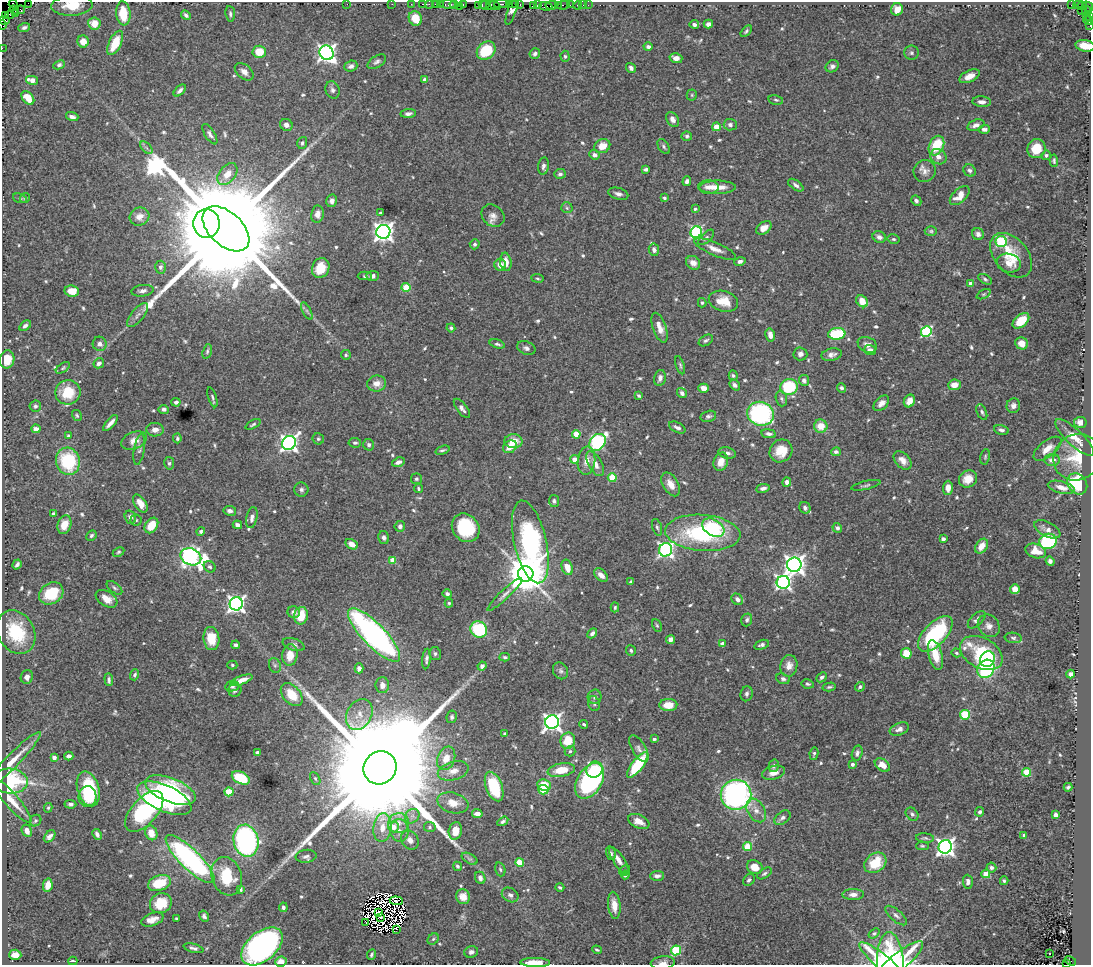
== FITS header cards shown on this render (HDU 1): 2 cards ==
NAXIS1  =                 1089
NAXIS2  =                  963

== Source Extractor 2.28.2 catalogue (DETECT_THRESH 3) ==
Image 1089 x 963 px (HDU 1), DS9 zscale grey, 1 PNG px = 1 image px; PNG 1093 x 967 px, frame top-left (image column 1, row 963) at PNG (2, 2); each listed source drawn as its Kron ellipse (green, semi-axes under 4 px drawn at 4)
Background 1.01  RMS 0.026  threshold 0.0773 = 3 sigma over >= 5 px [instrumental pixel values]
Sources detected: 654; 11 with non-positive FLUX_AUTO (blend fragments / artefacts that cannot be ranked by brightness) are neither listed nor drawn; of the other 643, the 500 brightest by FLUX_AUTO listed and drawn (143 fainter detections omitted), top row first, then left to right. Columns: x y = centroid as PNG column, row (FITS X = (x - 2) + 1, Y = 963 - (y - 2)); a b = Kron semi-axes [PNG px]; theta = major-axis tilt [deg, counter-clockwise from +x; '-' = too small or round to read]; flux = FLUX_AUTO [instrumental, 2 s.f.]
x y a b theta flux
28 3 2 2 - 32
13 4 4 3 - 43
347 4 2 2 - 84
392 4 2 2 - 27
411 4 2 2 - 23
423 4 3 2 - 51
429 4 2 2 - 26
435 4 2 2 - 35
440 4 3 2 - 40
454 4 4 3 - 62
463 4 3 2 - 25
501 4 7 2 1 250
509 4 2 2 - 8.9
516 4 3 2 - 140
520 4 3 3 - 85
72 5 21 10 3 38
448 5 8 3 -1 170
478 5 4 2 - 61
482 5 4 2 - 70
485 5 4 3 - 88
491 5 4 3 - 92
537 5 3 3 - 71
552 5 6 3 7 150
558 5 3 2 - 61
563 5 7 3 6 100
570 5 2 2 - 12
578 5 4 3 - 68
583 5 2 2 - 14
588 5 2 2 - 33
1071 5 3 2 - 270
1078 5 5 2 - 61
459 6 2 2 - 12
495 6 5 3 - 230
533 6 4 3 - 78
546 6 7 3 -4 220
1082 6 5 2 - 32
1088 7 6 3 -48 99
897 9 6 6 - 21
14 10 5 2 - 64
21 10 4 3 - 61
512 10 15 3 71 12
1081 11 4 2 - 62
1086 11 5 3 - 170
123 13 12 7 -84 46
10 14 4 3 - 80
15 14 4 3 - 43
230 14 8 4 -83 3.6
5 15 3 3 - 33
186 15 5 4 - 4.2
1090 16 3 2 - 61
1086 17 3 2 - 75
415 18 7 6 - 28
4 20 5 4 - 93
1088 21 5 4 - 180
94 23 6 6 - 27
694 24 4 3 - 5.7
708 24 4 4 - 8
2 25 4 2 - 20
1090 26 3 2 - 57
24 27 6 4 21 5
746 31 7 4 47 3.4
83 41 6 6 - 15
115 43 13 6 65 44
1085 46 10 5 -12 26
648 47 4 4 - 4.9
2 48 2 2 - 20
486 51 10 8 43 69
259 52 7 6 - 33
327 53 7 6 - 840
911 53 7 7 - 4.2
535 54 5 5 - 5.6
565 56 5 4 - 3.1
676 58 6 5 - 9.5
377 62 10 5 31 5.7
59 65 6 4 25 4.1
351 66 6 5 - 6.5
832 66 7 5 34 5.8
631 68 5 4 - 5.8
244 72 11 7 -41 9.1
969 76 11 5 25 15
32 80 6 4 -13 17
425 80 4 4 - 4.3
332 90 9 7 -71 6.5
180 91 7 4 45 5.9
692 95 5 5 - 2.6
28 98 8 5 -49 32
776 100 7 4 -11 3.1
982 102 9 5 -4 8.7
408 114 8 4 6 5.8
72 117 6 4 -18 6.3
673 119 8 5 -57 7.9
286 125 6 6 - 8.8
730 125 6 5 - 5.4
976 125 9 5 18 8.7
716 127 4 4 - 31
984 129 5 4 - 6.4
210 134 11 5 -58 5.7
687 136 5 4 - 3.7
302 143 6 4 73 4.1
602 146 8 7 - 21
936 146 10 7 64 56
664 147 8 5 -56 3.8
146 148 7 4 -46 4.4
1036 149 9 9 - 36
594 155 5 4 - 7.1
1046 155 5 4 - 3.9
938 157 8 7 - 10
1054 161 6 4 -88 3
543 166 8 5 82 5.8
646 169 4 3 - 4.1
969 170 6 5 - 4.6
925 171 11 11 - 11
227 174 12 8 51 19
560 174 6 5 - 4.9
687 181 5 4 - 5.4
796 185 9 4 -35 5.3
708 187 10 6 -1 10
718 187 18 6 1 21
618 194 10 5 -15 7.6
960 196 12 6 43 22
20 198 7 4 -16 3
25 198 5 5 - 2.7
664 198 3 3 - 3.8
332 201 6 5 - 7.4
916 201 5 4 - 5.1
567 208 5 5 - 3.2
695 209 4 3 - 3.1
380 213 4 3 - 2.8
317 214 8 6 81 9.6
493 216 12 10 -43 11
139 217 10 9 - 12
206 223 14 13 - 2700
764 228 8 6 35 14
226 229 28 16 -43 110000
931 231 6 5 - 3.1
383 232 7 7 - 1000
696 232 6 5 - 270
978 234 6 6 - 6.1
706 237 10 4 44 4
879 237 7 5 -26 6.8
893 239 6 4 -14 3
1001 242 6 5 - 160
475 244 5 5 - 3.8
715 249 22 6 -23 15
654 250 6 5 - 6.9
1011 255 26 16 -50 47
740 261 6 4 14 5.6
506 262 9 5 -83 18
693 263 7 6 - 11
1009 263 12 9 -15 22
500 265 6 5 - 13
161 267 6 5 - 5.7
321 268 10 8 66 35
365 276 7 4 1 3.1
373 276 6 5 - 6.4
537 278 6 4 -7 2.6
985 279 7 4 -32 3.3
971 284 4 4 - 16
406 287 4 4 - 57
72 291 7 5 -6 22
142 291 11 5 7 7.2
984 294 7 4 26 2.6
723 301 15 10 -15 31
862 301 7 5 -45 21
702 303 4 4 - 2.9
307 311 9 3 -61 4
138 315 15 6 51 9.7
1021 321 10 6 41 45
25 326 6 4 37 4.7
451 328 4 4 - 3.3
660 328 15 6 -70 15
926 331 5 5 - 190
837 334 9 6 6 110
770 335 7 4 -77 11
706 340 8 5 31 3.9
1022 343 6 6 - 18
100 344 7 7 - 7.6
497 344 8 4 -16 4
867 345 10 7 -25 8.3
526 348 9 6 -22 6.4
870 350 6 5 - 7.8
207 351 7 4 73 3.3
800 354 7 6 - 7.5
346 355 5 5 - 3
832 355 10 6 12 7.8
7 359 9 7 79 26
99 363 5 5 - 7.5
680 365 9 4 -73 3.3
63 368 8 4 34 2.8
733 376 5 4 - 2.9
660 378 8 5 77 7.4
804 380 5 5 - 6.4
377 384 9 8 - 14
735 385 6 4 -52 5.6
954 385 6 5 - 18
789 387 8 8 - 96
703 388 5 4 - 13
841 388 5 4 - 3.8
68 392 12 12 - 55
682 393 5 4 - 5.5
639 396 4 3 - 2.8
212 397 10 3 -72 3.8
781 399 8 5 -74 4.1
909 401 6 5 - 17
176 402 4 4 - 4
881 403 9 6 44 9.4
35 406 6 5 - 4
1013 406 7 7 - 7.7
462 408 11 5 -52 6.9
164 409 5 4 - 4.7
982 412 8 4 -68 4.1
760 414 13 12 - 250
77 416 6 4 -60 2.9
708 416 8 5 14 4.3
1080 422 6 5 - 14
110 423 10 3 49 11
253 424 8 3 27 3.4
821 426 7 6 - 27
677 427 9 5 -26 6.3
36 429 4 4 - 9
155 430 8 7 - 10
1001 430 7 4 -13 4.9
576 434 4 4 - 37
769 434 7 4 -10 6.1
68 436 4 3 - 2.6
1075 437 25 8 -43 26
177 438 5 4 - 3.1
318 439 6 5 - 3
134 440 13 8 21 14
514 441 9 7 -2 26
598 442 9 7 47 240
289 443 7 6 - 700
355 443 6 4 -6 3.7
369 445 6 5 - 4.3
510 447 7 6 - 20
1047 449 17 8 38 18
139 450 15 5 80 5.4
442 450 7 3 18 3.3
781 451 12 11 - 29
836 452 5 4 - 3.8
727 453 9 5 -12 6.6
985 457 8 5 80 2.9
1077 457 24 22 44 61
574 459 4 4 - 17
903 460 11 7 -48 12
1052 460 7 6 - 10
68 461 14 12 -76 110
586 461 14 8 83 16
398 462 6 4 20 6.2
721 462 9 7 73 18
169 463 6 5 - 3.4
595 464 14 6 -61 16
612 477 4 4 - 42
416 479 5 5 - 3.5
968 479 9 8 - 24
787 482 4 4 - 7.6
671 484 13 7 -59 17
1077 484 11 9 -53 120
866 485 15 3 13 3.9
1061 487 14 6 -14 14
418 488 5 4 - 2.6
763 488 7 4 9 5.1
948 488 7 5 88 14
301 490 7 7 - 4.9
554 501 6 5 - 3.6
140 503 10 5 -57 15
805 508 6 5 - 5.5
230 511 6 5 - 6.4
53 514 4 3 - 2.7
130 517 7 5 -70 5.7
252 518 11 5 78 7.4
136 520 5 5 - 2.7
64 525 9 6 72 23
151 525 8 6 57 27
237 525 5 4 - 7.1
400 526 5 5 - 5.6
657 527 9 4 -73 3.7
466 528 15 13 -48 100
713 528 12 8 -32 100
837 528 5 4 - 4.8
1047 529 14 7 -27 11
201 532 4 4 - 3.3
703 533 37 18 -4 200
91 535 5 5 - 3.5
384 537 6 5 - 5.9
943 539 4 3 - 8.8
1048 541 9 7 17 180
530 542 42 16 -77 380
352 544 7 5 -29 14
981 546 8 5 55 20
666 550 7 6 - 440
1036 551 10 7 -17 25
119 552 6 4 27 2.7
191 557 11 8 -24 730
393 560 4 4 - 36
1050 561 5 4 - 5
17 564 5 3 - 4.9
794 565 7 7 - 1100
210 567 6 5 - 3.3
567 567 8 5 -68 20
526 574 8 7 - 6300
601 575 8 5 -44 12
631 582 4 3 - 3.2
783 582 6 6 - 470
114 588 9 5 -38 3.9
1015 589 5 5 - 17
51 593 13 10 35 55
447 594 5 4 - 3.7
505 594 23 4 43 10
106 599 12 7 -32 20
737 599 6 5 - 7.2
449 603 4 4 - 2.9
236 604 7 6 - 680
615 607 5 4 - 2.6
294 612 6 6 - 6.6
301 616 9 7 80 37
747 620 6 5 - 3.9
977 620 11 5 44 5.6
657 625 6 4 -63 2.7
989 626 12 10 -48 11
479 629 8 8 - 100
16 632 23 18 -60 86
592 633 6 4 44 6.2
935 634 22 11 47 180
374 635 35 11 -46 540
1013 638 8 5 -8 4.1
211 639 11 8 -83 37
671 639 5 4 - 8.3
294 644 11 6 -20 5.8
722 644 4 3 - 10
236 645 4 4 - 4.1
762 645 7 4 19 5
631 650 5 5 - 3.4
906 653 5 5 - 39
957 653 5 4 - 2.9
981 653 23 15 -28 110
435 654 6 6 - 4.1
290 655 11 7 82 24
935 655 15 6 -75 37
505 657 5 3 - 3.2
426 659 10 4 83 5.2
987 659 8 7 - 130
232 665 5 4 - 2.9
275 665 7 6 - 4
482 666 5 4 - 8.4
789 666 11 8 81 14
359 668 5 4 - 8.2
986 669 10 8 54 180
561 671 9 7 -60 5.5
1070 674 4 4 - 6.2
135 675 5 4 - 4.1
27 677 7 6 - 9.5
822 677 5 4 - 4.3
783 679 7 5 -23 4.4
109 680 6 3 -86 3.7
241 680 11 4 20 16
808 684 6 4 -11 3.1
382 685 8 6 -90 10
232 686 7 5 9 4.5
829 687 6 4 14 3
860 687 5 4 - 4.3
235 690 7 6 - 4.2
747 694 7 6 - 4.8
292 695 13 8 -49 34
595 697 7 6 - 5.7
594 704 7 5 -73 4.1
668 705 9 6 1 30
359 714 16 12 61 23
965 715 5 4 - 98
452 717 6 5 - 4
552 722 7 6 - 790
584 724 4 2 - 2.6
899 729 10 6 23 8.6
505 734 4 3 - 3.3
654 739 4 3 - 4.3
568 741 8 7 - 39
639 749 15 7 -60 8.2
570 751 5 5 - 3.4
257 753 3 3 - 8
857 753 8 5 75 5.9
814 754 6 3 78 3.2
69 756 4 4 - 5.8
54 757 4 4 - 9.4
446 758 12 8 69 20
12 762 41 7 46 29
852 764 4 4 - 5.9
637 765 15 5 53 97
882 765 8 5 -35 18
774 766 6 5 - 5.6
380 768 17 16 - 140000
561 770 14 6 9 34
594 770 8 7 - 34
453 771 16 9 16 16
1027 772 4 4 - 66
774 773 11 6 15 13
241 778 9 6 -26 68
315 779 7 4 -62 3.1
10 781 17 12 -3 140
590 781 19 12 59 290
544 785 7 5 -6 33
494 787 15 8 -69 83
1068 787 4 3 - 3
88 789 18 11 -73 99
171 790 27 12 -21 190
543 790 5 4 - 54
229 792 4 4 - 69
736 795 15 15 - 490
87 797 10 9 - 31
164 798 29 13 -24 190
11 800 29 7 -48 27
453 803 16 10 -16 23
70 804 6 4 -6 4.3
48 808 5 3 - 2.7
756 810 13 8 -58 14
144 811 25 13 49 260
980 812 5 4 - 4.5
477 814 5 4 - 9.5
912 814 7 5 -46 4.6
1056 815 4 4 - 6
412 816 8 6 45 7.4
782 818 9 6 36 6.2
35 821 6 5 - 3.6
503 821 6 4 33 4.4
639 821 11 6 -24 15
398 823 10 10 - 18
393 827 5 5 - 21
430 827 6 5 - 3
382 828 14 9 83 22
399 830 11 9 -81 12
27 831 6 5 - 10
455 831 9 6 79 20
151 833 7 6 - 20
97 834 5 4 - 6.2
1024 835 3 3 - 4.2
50 836 7 4 48 7.2
925 838 9 4 -6 3.6
410 840 10 8 -56 10
246 841 16 12 -77 340
922 846 6 4 0 2.7
747 847 4 4 - 62
945 847 7 6 - 800
611 853 7 5 -74 3.7
306 856 10 6 7 6
190 859 33 10 -44 390
470 859 8 5 -30 4.4
619 860 16 5 -57 13
520 862 4 4 - 56
875 863 12 9 37 49
457 866 5 4 - 3.2
755 867 8 6 -28 23
991 867 5 5 - 4.2
500 869 7 5 -72 3.5
625 871 6 5 - 3.1
764 873 8 4 32 3.8
986 874 4 4 - 40
625 875 4 3 - 5.9
227 876 20 15 -71 62
657 876 7 5 3 6.4
480 878 6 5 - 7.5
749 880 6 5 - 4.3
1004 881 4 3 - 3.3
968 882 7 5 -86 6.8
159 883 12 7 19 45
48 885 6 4 78 18
560 887 4 2 - 2.6
240 889 4 3 - 4
853 894 10 5 1 11
510 895 9 6 -33 7.6
463 897 7 7 - 13
396 901 6 3 -7 2.7
161 903 11 10 - 45
614 905 14 6 -84 20
283 907 5 4 - 4
379 912 3 2 - 5.1
204 916 6 5 - 4.3
896 916 13 5 -41 6.6
381 917 2 2 - 3.1
176 919 3 3 - 2.6
152 920 12 6 18 14
366 922 2 2 - 4.3
397 929 3 2 - 7.8
874 933 6 4 37 3
433 939 6 5 - 3.1
262 946 24 14 40 740
193 948 10 4 -15 5.3
597 950 5 3 - 2.9
676 950 5 5 - 120
471 952 7 6 - 5.5
371 954 5 3 - 3
1050 954 3 3 - 4.2
15 955 6 5 - 17
73 961 4 3 - 3.4
281 961 6 5 - 17
1070 961 6 3 -29 130
535 963 15 4 -1 32
663 963 12 6 4 9.2
884 963 31 7 -39 110
891 963 31 13 -86 160
897 963 32 8 40 120
1067 963 3 2 - 190
At the frame edge (FLAGS 8, measured only in part): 17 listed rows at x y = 28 3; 13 4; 72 5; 1090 16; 4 20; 1088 21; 2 25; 1090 26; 1085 46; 2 48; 281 961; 535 963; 663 963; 884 963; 891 963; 897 963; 1067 963
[143 fainter detections neither listed nor drawn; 11 non-positive-flux detections neither listed nor drawn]